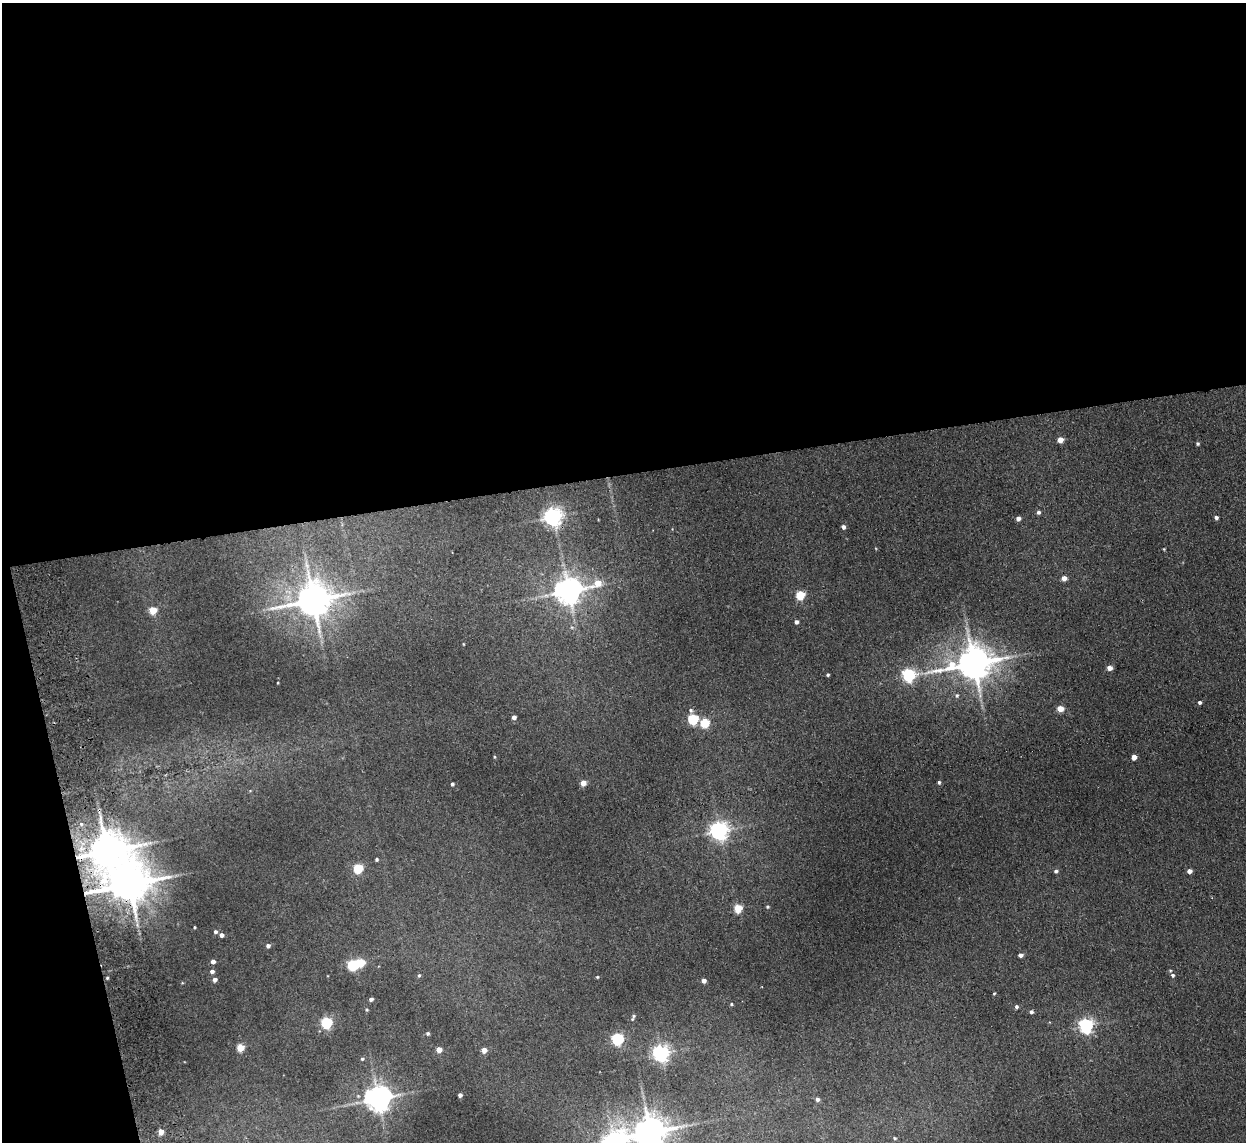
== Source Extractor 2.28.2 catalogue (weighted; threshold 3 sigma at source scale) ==
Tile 1 of 4 x 4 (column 1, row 1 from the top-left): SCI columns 53-1296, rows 3573-4712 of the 5083 x 4981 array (HDU 1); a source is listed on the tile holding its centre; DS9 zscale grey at full resolution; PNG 1248 x 1144 px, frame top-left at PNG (2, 3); no overlay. Shown black and unused: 44% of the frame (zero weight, under 2 of 3 exposures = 3% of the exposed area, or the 3 px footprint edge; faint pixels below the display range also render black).
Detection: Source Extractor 2.28.2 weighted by HDU 2 'WHT'; one run over the whole footprint, this tile lists its part. Background 0.0671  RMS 0.0097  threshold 0.0438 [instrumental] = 3 sigma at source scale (4.5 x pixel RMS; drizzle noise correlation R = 1.50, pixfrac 1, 0.05/0.05 arcsec/px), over >= 5 px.
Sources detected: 80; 1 inside a brighter object's white glare — not listed; the other 79 listed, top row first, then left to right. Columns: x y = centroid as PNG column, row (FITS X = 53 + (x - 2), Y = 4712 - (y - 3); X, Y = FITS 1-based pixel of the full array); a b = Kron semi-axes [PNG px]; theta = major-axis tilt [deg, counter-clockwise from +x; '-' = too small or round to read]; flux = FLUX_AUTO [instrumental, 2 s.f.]
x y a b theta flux
1060 440 5 4 - 10
1197 444 3 3 - 1.4
1038 512 5 4 - 2.2
553 517 6 6 - 480
1216 517 4 4 - 2.6
1018 518 4 4 - 3.9
843 527 4 4 - 3.5
1164 549 3 3 - 0.81
1064 578 5 4 - 7.2
598 583 12 6 29 17
568 591 8 8 - 1200
800 595 5 5 - 46
313 600 11 9 16 2300
153 610 5 5 - 25
796 622 4 4 - 2.9
572 627 5 5 - 1.7
463 644 4 2 - 0.64
974 663 12 10 11 2500
1109 668 4 4 - 7.2
828 675 3 3 - 1.4
909 675 6 6 - 180
957 695 7 6 - 2.1
1200 702 4 4 - 2.2
1060 709 5 4 - 18
691 710 6 6 - 2.2
514 717 4 4 - 4.1
693 719 5 5 - 76
705 723 5 5 - 49
494 757 4 3 - 0.91
1134 757 4 4 - 8.2
939 782 5 4 - 1.7
583 783 4 4 - 11
452 784 3 3 - 2.3
81 824 6 5 - 2
719 831 6 6 - 490
107 851 12 10 13 3000
377 859 3 3 - 1.6
358 868 5 5 - 58
1056 871 5 5 - 2.4
1189 871 4 4 - 5.6
129 884 13 10 13 3600
767 907 5 4 - 1.2
738 908 5 5 - 38
194 927 4 2 - 0.89
215 932 4 4 - 2.2
221 935 4 4 - 4
268 946 5 4 - 3.1
1021 955 4 4 - 3.6
213 962 4 4 - 3.8
353 965 5 5 - 78
212 971 5 4 - 2.9
419 975 5 4 - 1.3
1172 975 5 5 - 2.3
597 977 4 3 - 0.9
107 978 4 3 - 1.1
215 980 4 4 - 3.7
704 981 4 4 - 5
994 993 3 3 - 0.94
371 999 4 3 - 2.6
731 1004 4 4 - 1.1
1016 1007 4 4 - 2.2
366 1010 5 4 - 1.1
1031 1012 5 4 - 2.3
633 1017 9 4 68 1.8
327 1023 5 5 - 100
1086 1026 6 6 - 260
428 1033 4 4 - 1.7
618 1039 5 5 - 140
240 1048 5 5 - 23
439 1050 4 4 - 9.6
484 1050 4 4 - 8.8
661 1053 6 6 - 370
362 1059 5 4 - 1.5
460 1095 4 4 - 3.3
378 1098 8 7 - 1300
817 1099 4 4 - 2.8
161 1132 4 4 - 11
650 1132 9 9 - 2200
895 1138 5 4 - 1.2
Overlapping masked pixels (flux is a lower limit): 2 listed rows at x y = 107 851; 129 884
Isophote crosses this tile's border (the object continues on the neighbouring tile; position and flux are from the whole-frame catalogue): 1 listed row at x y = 650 1132